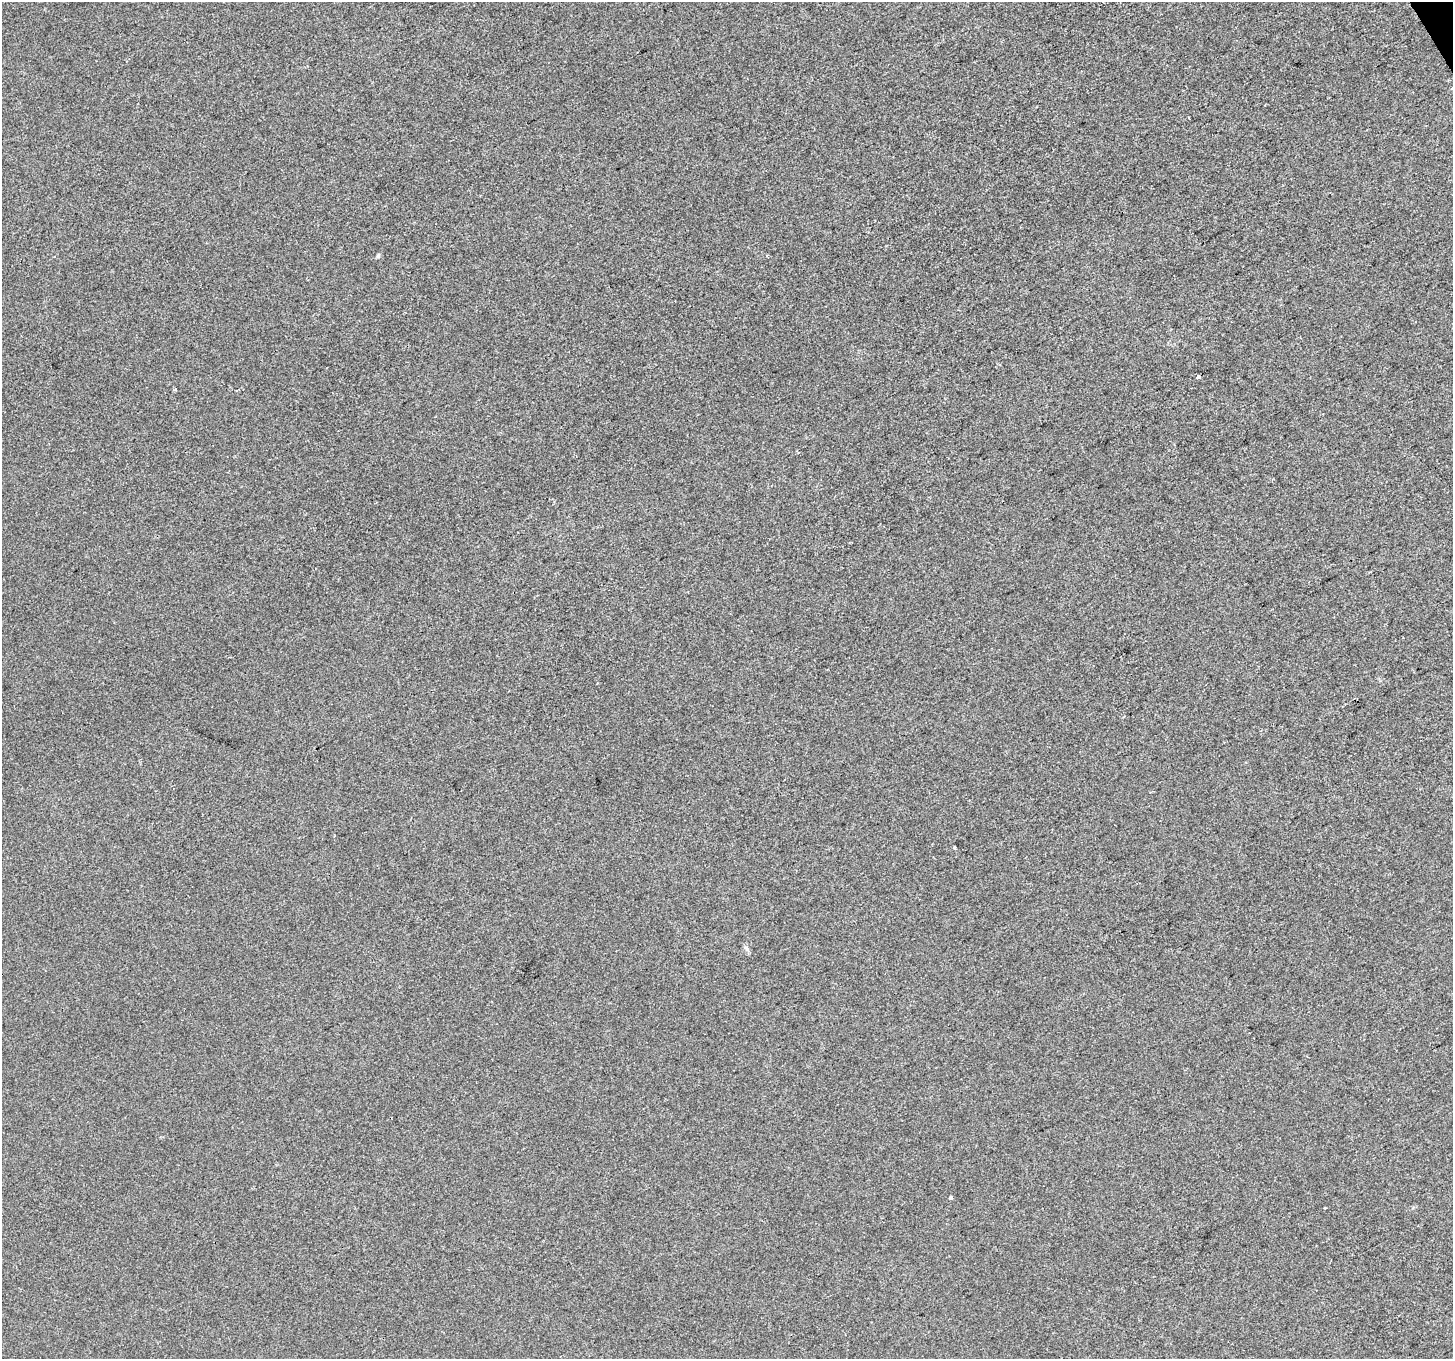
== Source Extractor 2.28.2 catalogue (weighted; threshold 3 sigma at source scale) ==
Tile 10 of 4 x 4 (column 2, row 3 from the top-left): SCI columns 1454-2904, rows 1523-2879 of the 5807 x 5697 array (HDU 1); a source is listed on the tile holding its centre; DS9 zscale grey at full resolution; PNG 1455 x 1361 px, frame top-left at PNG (2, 2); no overlay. Shown black and unused: <1% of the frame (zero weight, under 2 of 3 exposures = <1% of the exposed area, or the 3 px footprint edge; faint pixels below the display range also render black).
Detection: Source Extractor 2.28.2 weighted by HDU 2 'WHT'; one run over the whole footprint, this tile lists its part. Background -2.33e-04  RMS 0.0055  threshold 0.0249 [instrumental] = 3 sigma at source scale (4.5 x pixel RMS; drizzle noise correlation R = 1.50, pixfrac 1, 0.0396/0.0396 arcsec/px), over >= 5 px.
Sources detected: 7; all 7 listed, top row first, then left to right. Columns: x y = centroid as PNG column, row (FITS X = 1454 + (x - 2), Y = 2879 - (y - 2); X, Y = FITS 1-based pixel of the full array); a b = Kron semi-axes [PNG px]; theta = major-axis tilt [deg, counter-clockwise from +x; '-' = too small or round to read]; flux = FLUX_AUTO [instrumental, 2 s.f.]
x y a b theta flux
1451 89 4 2 - 0.61
1265 105 2 2 - 0.4
767 255 4 3 - 0.58
1198 377 4 3 - 5.7
954 848 3 3 - 2
746 948 7 4 -45 1.2
951 1198 4 3 - 2.7